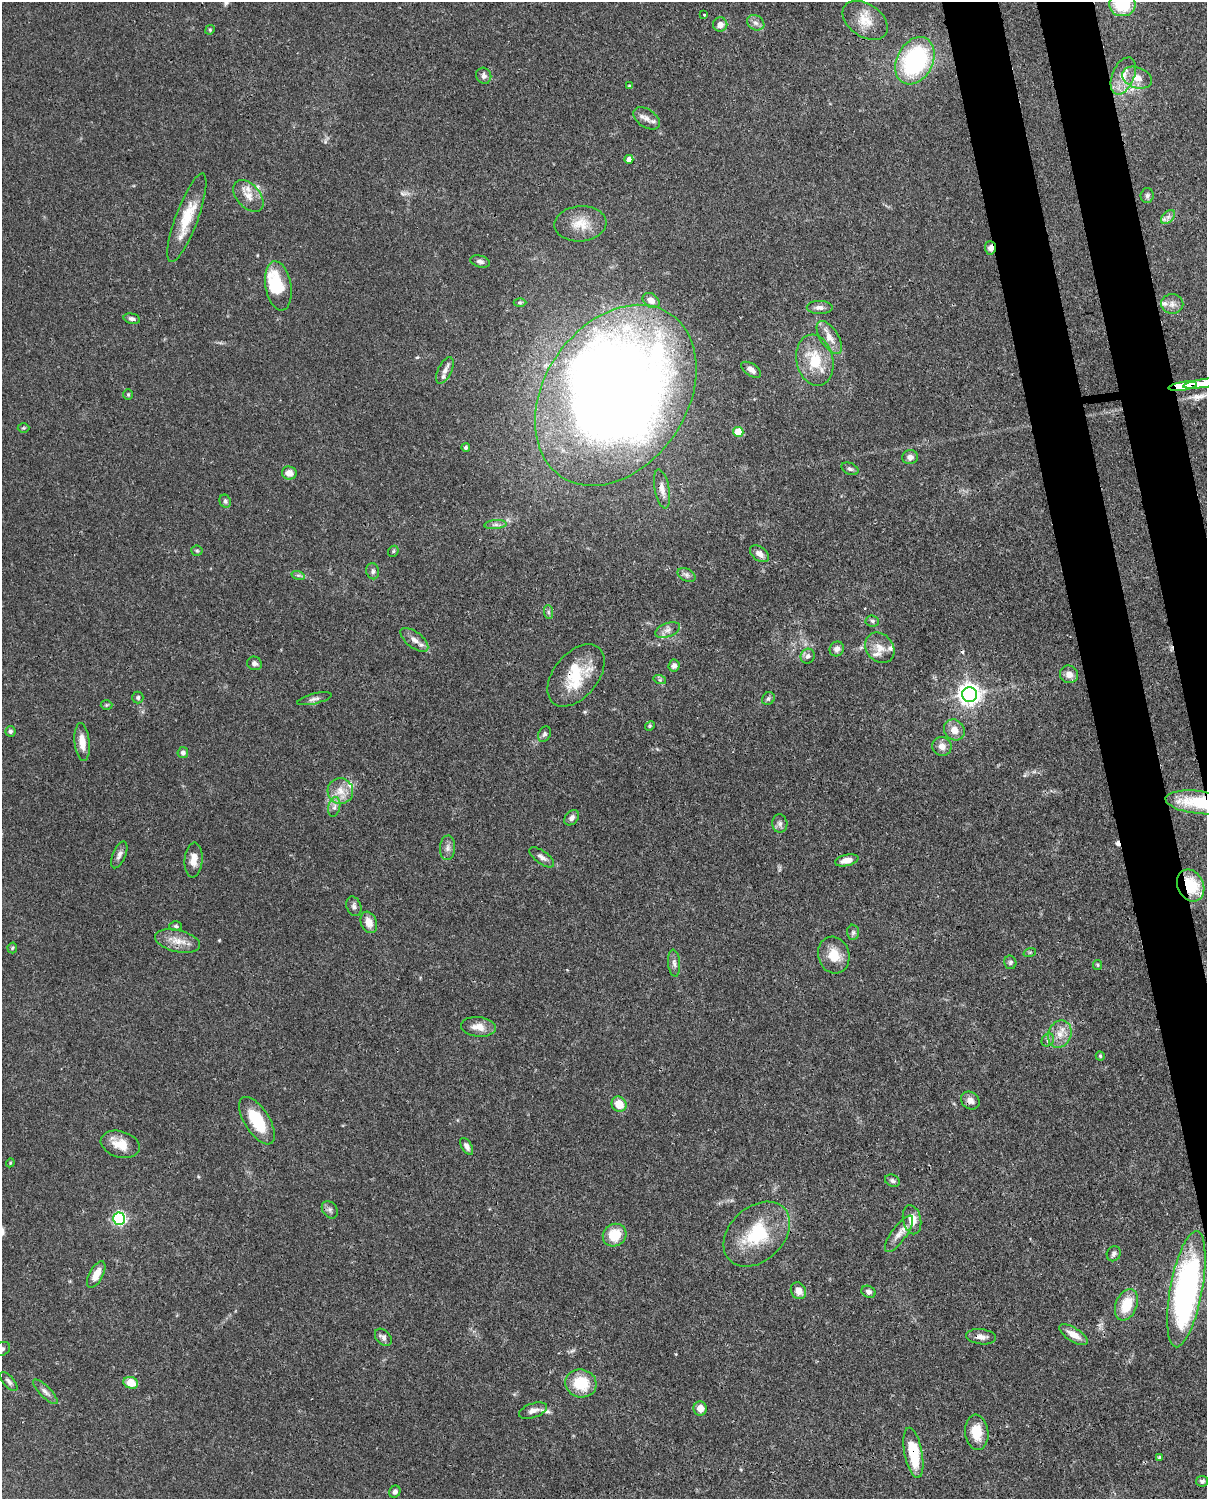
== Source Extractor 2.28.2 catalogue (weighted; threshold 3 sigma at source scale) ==
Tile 6 of 4 x 3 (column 2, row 2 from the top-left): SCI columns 1296-2500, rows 1760-3256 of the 5012 x 4911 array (HDU 1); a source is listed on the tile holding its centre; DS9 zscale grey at full resolution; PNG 1209 x 1501 px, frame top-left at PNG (2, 2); each listed source drawn as its Kron ellipse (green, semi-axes under 4 px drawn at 4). Shown black and unused: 6% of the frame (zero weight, under 3 of 4 exposures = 7% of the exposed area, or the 3 px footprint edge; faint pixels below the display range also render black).
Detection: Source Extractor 2.28.2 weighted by HDU 2 'WHT'; one run over the whole footprint, this tile lists its part. Background 0.109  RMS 0.0042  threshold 0.0187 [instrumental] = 3 sigma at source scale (4.5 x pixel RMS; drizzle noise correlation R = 1.50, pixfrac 1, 0.05/0.05 arcsec/px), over >= 5 px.
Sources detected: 145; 3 inside a brighter object's white glare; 2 cosmic-ray / hot-pixel residue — neither listed nor drawn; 7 inside a brighter listed object's ellipse — not listed separately; the other 133 listed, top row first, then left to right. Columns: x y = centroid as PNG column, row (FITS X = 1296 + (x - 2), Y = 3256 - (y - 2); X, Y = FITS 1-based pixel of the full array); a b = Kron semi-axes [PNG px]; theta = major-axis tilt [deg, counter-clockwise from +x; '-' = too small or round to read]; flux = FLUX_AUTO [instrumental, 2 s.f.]
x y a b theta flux
1122 4 13 12 - 19
704 14 3 3 - 0.48
865 20 25 16 -34 7.9
756 23 9 7 -31 1.9
720 24 7 7 - 3.1
210 30 5 4 - 0.57
915 61 25 18 62 57
484 76 8 7 - 2
1123 76 19 11 67 6.3
1137 78 15 10 -20 4.7
629 86 4 3 - 0.54
647 118 15 9 -33 2.8
629 159 4 4 - 2.4
1147 195 7 6 - 1
248 196 19 11 -49 5.1
1168 217 8 5 45 1.5
187 218 47 11 70 13
580 224 26 17 4 8.8
990 248 7 5 -87 2.3
480 261 10 5 -14 1.4
278 286 25 13 -80 10
651 300 9 6 -35 3.1
520 302 6 4 0 0.7
1172 304 11 10 - 2.5
820 307 13 6 -1 2
132 319 8 5 -12 1.2
829 337 19 9 -58 4.6
815 360 26 18 -77 15
445 370 14 7 64 2.4
751 370 11 6 -32 2.2
1206 383 23 3 8 2200
1183 386 14 3 9 1600
128 394 5 5 - 0.56
616 395 98 71 56 660
23 428 6 5 - 0.56
738 432 5 5 - 14
466 447 4 4 - 0.97
910 457 8 7 - 2.2
850 469 9 5 -24 1.1
289 473 7 6 - 3.4
662 489 20 7 -79 3
225 501 7 5 -66 1
495 525 11 4 5 1.3
197 551 5 5 - 0.63
393 551 6 5 - 0.56
759 554 11 7 -36 2.5
373 571 8 6 -79 1.4
298 575 7 4 -18 0.75
687 575 9 6 -27 1.4
548 612 7 4 -88 0.88
872 621 6 5 - 0.87
668 630 13 7 21 2.2
414 640 16 8 -38 2.9
880 648 16 13 -51 4.7
837 649 7 7 - 1.9
808 656 7 7 - 1.5
254 663 7 6 - 1.3
674 666 6 5 - 1.6
1069 674 9 8 - 3.3
576 675 36 22 51 19
660 680 6 4 -18 0.65
970 694 7 7 - 310
138 698 6 5 - 0.94
314 699 17 5 13 1.7
768 699 7 6 - 1.1
106 705 6 5 - 0.55
650 726 5 4 - 0.48
954 730 11 9 -45 4.3
10 731 5 5 - 1.2
544 734 8 6 61 1.1
82 742 19 7 -84 4.7
942 746 10 9 - 3
183 753 5 5 - 1.4
340 791 13 12 - 5.3
1198 802 33 11 -7 21
334 807 10 6 76 1.7
572 818 8 6 49 1.6
780 824 9 7 -85 1.6
448 848 12 7 87 1.9
119 855 14 6 68 1.9
542 857 14 6 -36 2.1
194 860 17 9 85 4.5
847 860 12 5 13 3.3
1191 885 16 13 -63 17
354 906 10 7 -70 1.4
369 922 11 8 -69 4.3
176 926 6 5 - 0.75
853 932 7 6 - 1.1
177 941 23 11 -13 5.7
12 948 5 5 - 0.56
1030 952 6 4 18 0.61
834 955 19 15 -74 7.7
1010 962 7 6 - 0.73
674 963 13 6 -85 1.7
1098 965 5 4 - 0.55
478 1027 17 10 -6 4.9
1060 1034 14 11 66 5.1
1048 1040 7 5 50 0.99
1100 1056 4 4 - 0.54
970 1100 10 8 -39 2.4
619 1104 8 7 - 7.4
257 1121 27 12 -58 17
120 1144 20 13 -17 6.8
467 1146 9 5 -60 1.5
10 1163 4 3 - 0.41
892 1181 8 6 -24 1.2
330 1210 9 7 -55 1.4
119 1219 6 6 - 77
912 1220 15 9 -78 5.8
757 1234 38 27 43 25
899 1234 22 7 54 3.6
615 1235 12 11 - 11
1114 1254 8 6 59 1.3
96 1274 14 7 61 5.3
1186 1289 59 16 80 120
798 1291 9 7 -61 2.9
869 1292 7 6 - 1.5
1126 1305 16 10 68 12
1074 1335 16 6 -32 5.1
383 1337 10 7 -47 1.6
981 1337 15 7 -6 2.6
2 1349 8 6 37 1.2
9 1381 12 5 -49 1.4
131 1383 7 6 - 7.2
581 1383 16 14 -15 13
45 1392 16 5 -46 2
700 1408 7 6 - 3.7
533 1411 14 7 19 2.2
977 1432 17 11 -83 8.4
913 1453 25 9 -79 18
1159 1457 4 4 - 0.51
1202 1481 6 5 - 1.2
395 1492 6 5 - 1.3
Overlapping masked pixels (flux is a lower limit): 11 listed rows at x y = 990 248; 1206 383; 1183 386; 616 395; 576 675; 1198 802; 1191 885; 970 1100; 1186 1289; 981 1337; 913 1453
Isophote crosses this tile's border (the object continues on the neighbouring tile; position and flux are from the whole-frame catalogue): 3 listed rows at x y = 1122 4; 1206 383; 2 1349